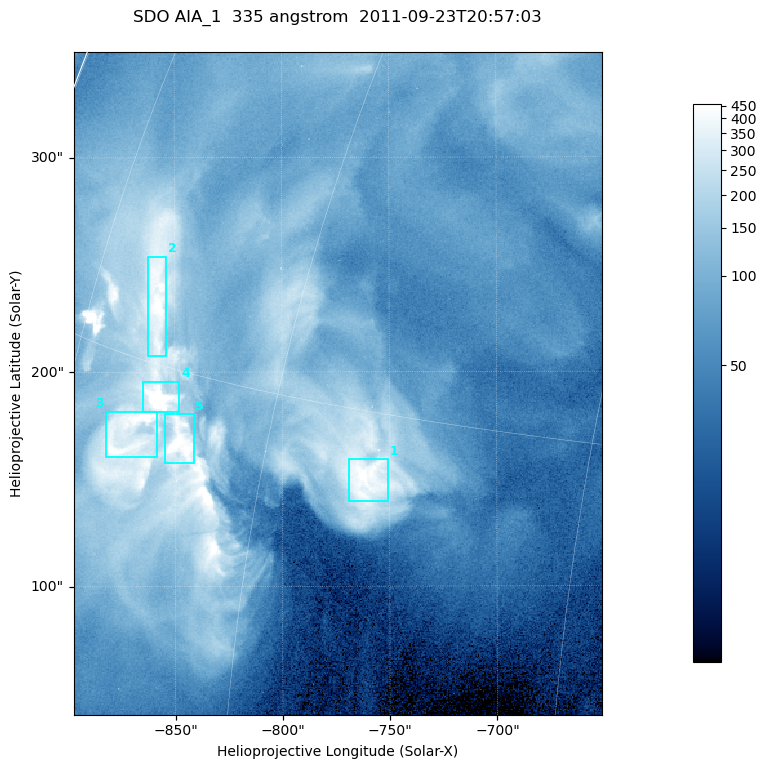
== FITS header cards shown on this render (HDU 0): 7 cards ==
TELESCOP= 'SDO     '           /
INSTRUME= 'AIA_1   '           /
WAVELNTH=                  335 /
WAVEUNIT= 'angstrom'           /
DATE-OBS= '2011-09-23T20:57:03.62' /
CTYPE1  = 'HPLN-TAN'           /
CTYPE2  = 'HPLT-TAN'           /

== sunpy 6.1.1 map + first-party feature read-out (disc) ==
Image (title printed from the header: SDO AIA_1  335 angstrom  2011-09-23T20:57:03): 410 x 514 px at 0.601 arcsec/px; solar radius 957 arcsec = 1592 px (partial field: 2.6% of the solar disc is inside the frame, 100% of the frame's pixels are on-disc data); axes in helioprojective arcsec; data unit not stated in the header (colour bar unlabelled)
Pointing: header CRPIX1/2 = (2042.06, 2043.86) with CRVAL1/2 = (0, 0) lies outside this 410 x 514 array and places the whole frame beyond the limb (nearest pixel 1.41 R_sun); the SolarSoft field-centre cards XCEN/YCEN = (-774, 194.6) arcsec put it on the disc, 1308 arcsec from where CRPIX/CRVAL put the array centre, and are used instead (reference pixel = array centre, CRVAL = XCEN/YCEN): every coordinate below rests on XCEN/YCEN
Orientation: roll -0.143 deg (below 1 deg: not rotated)
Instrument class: DISC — disc imager (sunpy class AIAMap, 335 A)
Bright regions (active regions / flare kernels): reference = the on-disc median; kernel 3 px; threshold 5 sigma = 274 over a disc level ~75.1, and >= 1.15x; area >= 210 px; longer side >= 5 px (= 3 arcsec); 5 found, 5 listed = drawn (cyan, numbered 1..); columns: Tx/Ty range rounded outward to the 2 arcsec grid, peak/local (2 s.f.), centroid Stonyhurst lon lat
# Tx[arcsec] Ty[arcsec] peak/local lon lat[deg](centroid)
1 -770..-750 140..160 6.8 -55 +13
2 -862..-854 206..254 6.7 -69 +17
3 -882..-858 160..182 7.5 -69 +13
4 -866..-848 180..196 14 -67 +14
5 -856..-840 156..182 9.4 -65 +13